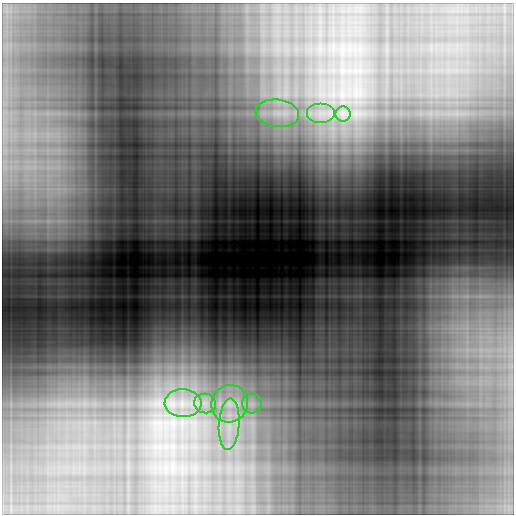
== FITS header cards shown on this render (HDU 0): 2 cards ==
NAXIS1  =                  512
NAXIS2  =                  512

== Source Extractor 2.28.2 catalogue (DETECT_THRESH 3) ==
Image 512 x 512 px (HDU 0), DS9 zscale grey, 1 PNG px = 1 image px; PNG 516 x 516 px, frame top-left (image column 1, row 512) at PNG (2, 3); each listed source drawn as its Kron ellipse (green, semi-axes under 4 px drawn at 4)
Background 0.621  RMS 0.071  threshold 0.213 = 3 sigma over >= 5 px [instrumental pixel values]
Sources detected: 8; all 8 listed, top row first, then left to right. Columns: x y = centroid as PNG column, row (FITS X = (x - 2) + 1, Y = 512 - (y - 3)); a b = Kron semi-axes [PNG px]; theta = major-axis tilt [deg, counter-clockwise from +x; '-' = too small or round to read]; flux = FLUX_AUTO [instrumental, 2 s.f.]
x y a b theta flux
277 113 22 13 -7 130
321 114 14 10 0 67
343 114 7 7 - 27
183 403 18 14 -3 120
205 403 11 9 -15 48
230 404 19 18 - 160
252 404 10 9 - 40
229 424 26 10 86 120